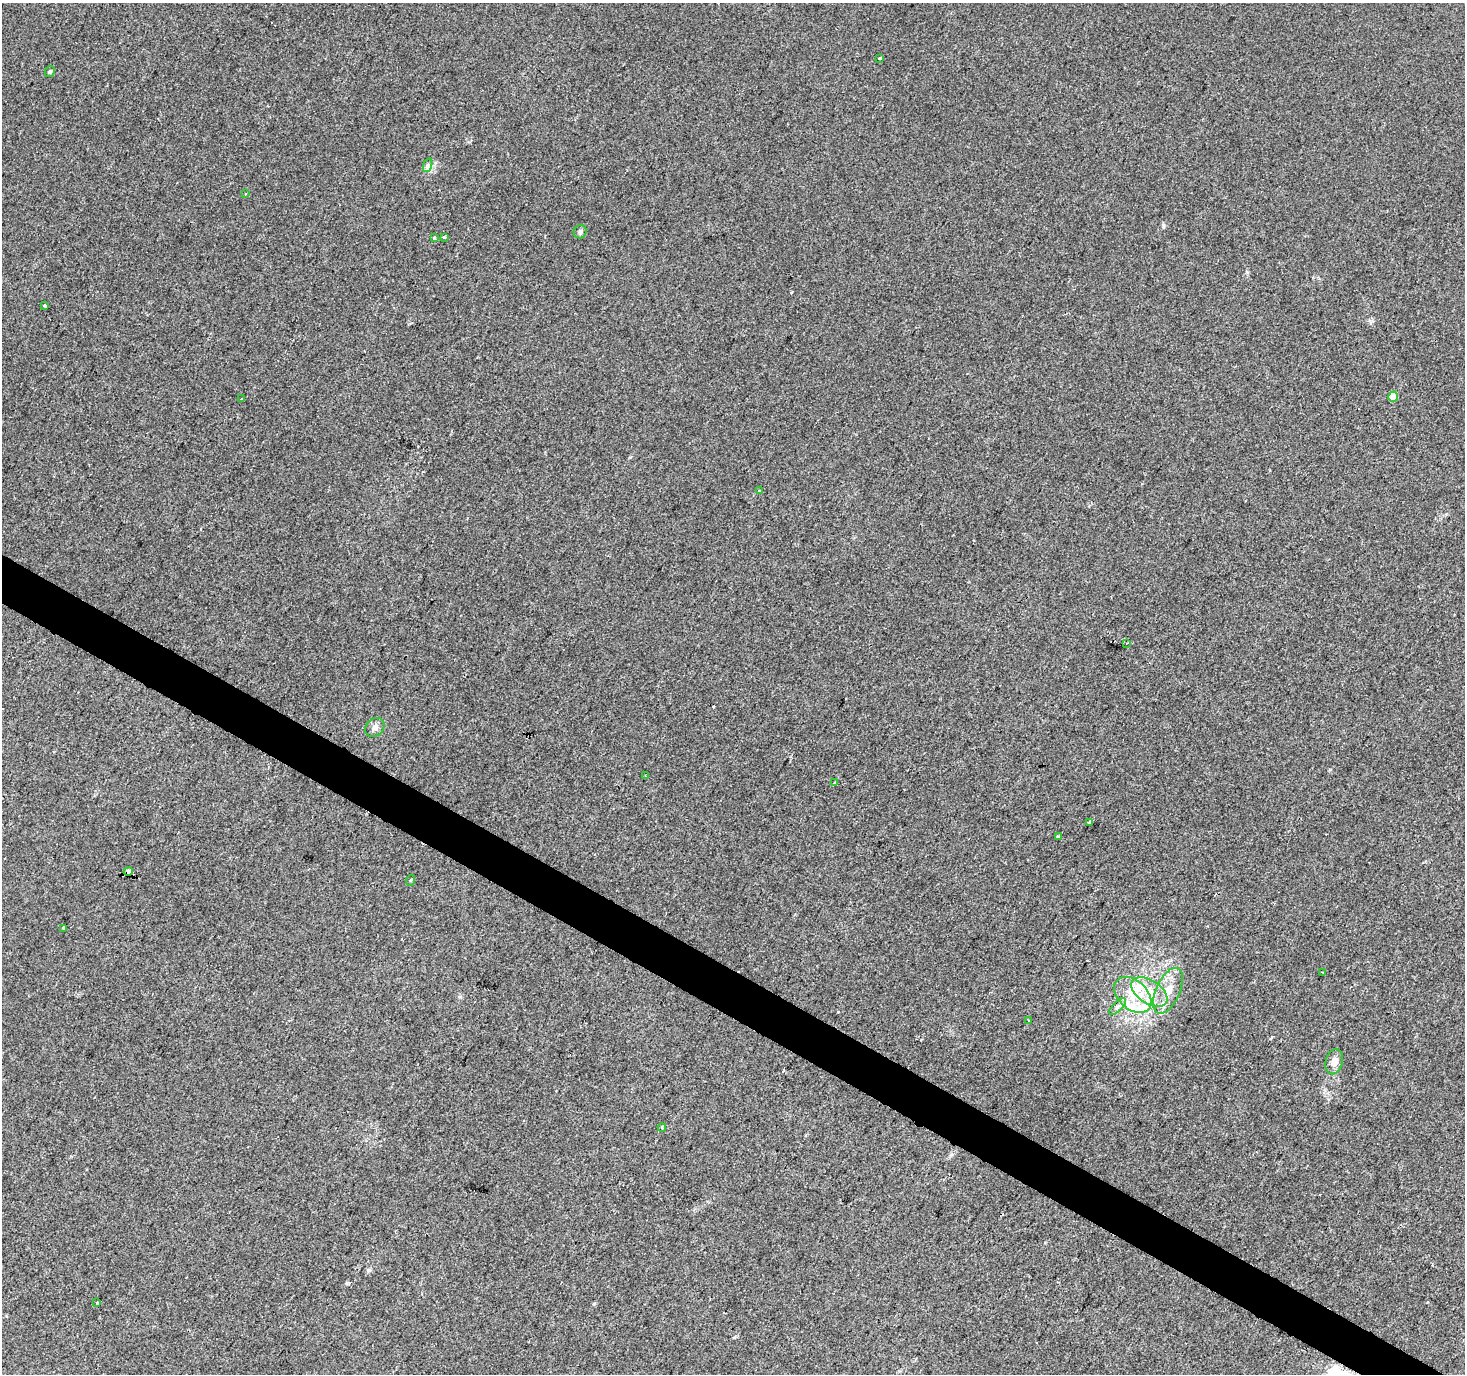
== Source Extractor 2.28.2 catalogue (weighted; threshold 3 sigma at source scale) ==
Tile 6 of 4 x 4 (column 2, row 2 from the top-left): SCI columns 1470-2932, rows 3001-4372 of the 5859 x 5934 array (HDU 1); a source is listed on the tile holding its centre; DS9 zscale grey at full resolution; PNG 1467 x 1376 px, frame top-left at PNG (2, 3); each listed source drawn as its Kron ellipse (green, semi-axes under 4 px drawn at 4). Shown black and unused: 3% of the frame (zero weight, under 2 of 3 exposures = <1% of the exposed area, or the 3 px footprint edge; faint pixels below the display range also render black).
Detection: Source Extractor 2.28.2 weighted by HDU 2 'WHT'; one run over the whole footprint, this tile lists its part. Background 0.00727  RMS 0.0046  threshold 0.0209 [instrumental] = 3 sigma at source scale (4.5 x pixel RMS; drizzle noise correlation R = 1.50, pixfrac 1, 0.0396/0.0396 arcsec/px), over >= 5 px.
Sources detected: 38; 5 cosmic-ray / hot-pixel residue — neither listed nor drawn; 4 inside a brighter listed object's ellipse — not listed separately; the other 29 listed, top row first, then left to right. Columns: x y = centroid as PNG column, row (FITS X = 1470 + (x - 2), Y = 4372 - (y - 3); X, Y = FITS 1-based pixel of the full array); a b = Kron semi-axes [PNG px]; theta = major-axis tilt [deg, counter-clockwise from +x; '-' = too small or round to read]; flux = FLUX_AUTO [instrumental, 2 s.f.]
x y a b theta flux
880 59 3 3 - 2.3
50 71 6 5 - 0.83
428 165 7 4 72 1
245 194 3 2 - 0.42
580 232 7 6 - 1.1
434 238 4 3 - 1.7
444 238 3 3 - 3.6
45 305 4 3 - 0.78
1393 397 5 4 - 11
241 399 2 2 - 0.42
759 491 3 3 - 1.5
1127 643 4 2 - 0.48
375 727 11 8 44 2.3
645 776 3 3 - 0.61
834 783 3 3 - 1.3
1090 822 4 3 - 1.9
1058 837 4 3 - 3.1
128 871 5 3 - 4.8
411 880 5 3 - 0.49
64 928 4 3 - 1.1
1323 972 2 2 - 0.45
1168 991 24 12 66 8.7
1149 992 20 11 -33 10
1133 995 21 14 -43 12
1117 1007 11 5 45 1.6
1029 1021 3 2 - 1.5
1334 1062 13 8 75 3.9
662 1128 4 4 - 0.71
97 1303 3 3 - 2.7
Overlapping masked pixels (flux is a lower limit): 1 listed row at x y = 128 871
Unlisted compact peaks at least as high as the median listed source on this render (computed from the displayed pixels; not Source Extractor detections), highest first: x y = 1163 226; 594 1304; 460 997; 1330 769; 1247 272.